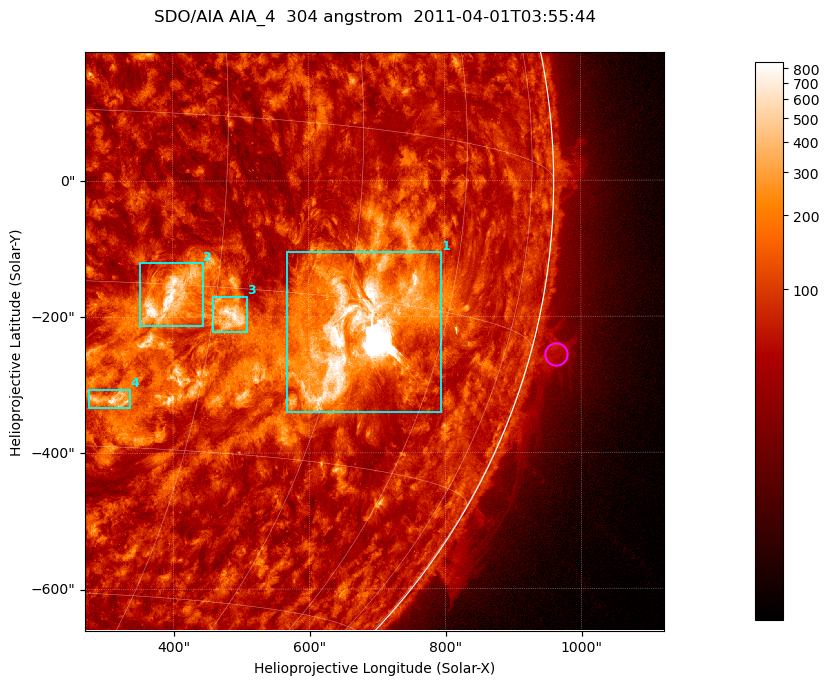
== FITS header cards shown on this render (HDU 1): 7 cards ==
TELESCOP= 'SDO/AIA '           / For AIA: SDO/AIA
INSTRUME= 'AIA_4   '           / For AIA: AIA_ATA1, AIA_ATA2, AIA_ATA3 or AIA_AT
WAVELNTH=                  304 / [angstrom] Wavelength
WAVEUNIT= 'angstrom'           / Wavelength unit: angstrom
DATE-OBS= '2011-04-01T03:55:44.131' / [ISO] Date when observation started; ISO 8
CTYPE1  = 'HPLN-TAN'           / CTYPE1; Typically HPLN
CTYPE2  = 'HPLT-TAN'           / CTYPE2; Typically HPLT

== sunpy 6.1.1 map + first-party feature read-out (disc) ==
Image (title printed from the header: SDO/AIA AIA_4  304 angstrom  2011-04-01T03:55:44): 1418 x 1418 px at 0.6 arcsec/px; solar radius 960 arcsec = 1600 px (partial field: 18% of the solar disc is inside the frame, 73% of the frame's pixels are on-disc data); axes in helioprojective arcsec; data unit not stated in the header (colour bar unlabelled)
Orientation: roll -0.132 deg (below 1 deg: not rotated)
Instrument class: DISC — disc imager (sunpy class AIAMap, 304 A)
Bright regions (active regions / flare kernels): reference = the on-disc median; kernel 11 px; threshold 5 sigma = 172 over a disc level ~72.7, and >= 1.15x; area >= 2010 px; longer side >= 17 px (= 10 arcsec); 4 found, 4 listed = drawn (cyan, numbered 1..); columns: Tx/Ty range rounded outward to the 2 arcsec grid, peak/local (2 s.f.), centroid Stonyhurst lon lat
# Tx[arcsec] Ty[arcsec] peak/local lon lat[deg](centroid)
1 566..794 -342..-104 215 +47 -18
2 352..444 -214..-120 13 +25 -16
3 458..510 -222..-170 10 +32 -18
4 276..338 -334..-306 8.9 +21 -26
Off-limb structures (1.02-1.3 R_sun): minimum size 400 px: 5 found; the strongest spans PA ~250..260 deg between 1.02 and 1.07 R_sun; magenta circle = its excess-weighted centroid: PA ~255 deg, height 1.04 R_sun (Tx ~964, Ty ~-256 arcsec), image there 2.3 x the reference